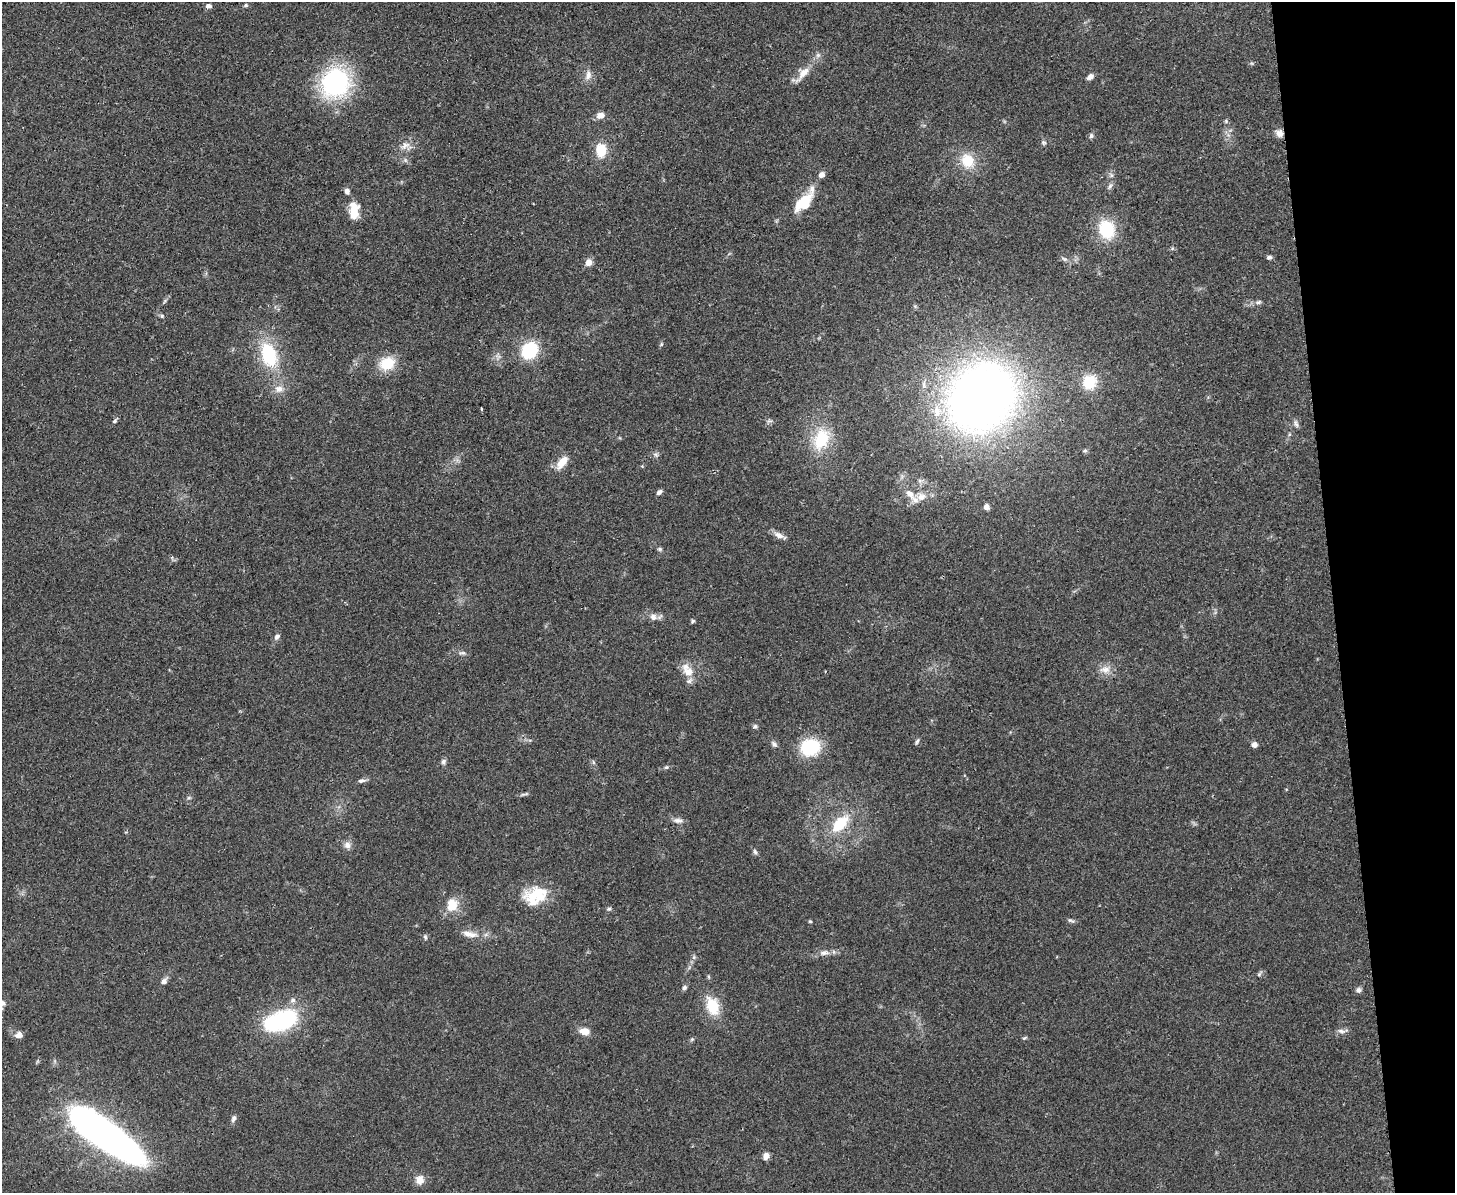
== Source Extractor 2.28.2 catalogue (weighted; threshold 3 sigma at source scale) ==
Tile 9 of 3 x 4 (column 3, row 3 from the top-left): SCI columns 3165-4617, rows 1249-2439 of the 4766 x 4878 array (HDU 1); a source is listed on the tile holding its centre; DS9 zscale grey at full resolution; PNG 1457 x 1195 px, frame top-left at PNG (2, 2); no overlay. Shown black and unused: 8% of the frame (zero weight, under 2 of 3 exposures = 3% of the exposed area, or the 3 px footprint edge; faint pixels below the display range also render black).
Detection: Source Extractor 2.28.2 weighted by HDU 2 'WHT'; one run over the whole footprint, this tile lists its part. Background 0.0672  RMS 0.0079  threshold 0.0354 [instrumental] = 3 sigma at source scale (4.5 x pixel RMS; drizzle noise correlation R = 1.50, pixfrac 1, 0.05/0.05 arcsec/px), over >= 5 px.
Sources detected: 99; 1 inside a brighter object's white glare — not listed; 6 inside a brighter listed object's ellipse — not listed separately; the other 92 listed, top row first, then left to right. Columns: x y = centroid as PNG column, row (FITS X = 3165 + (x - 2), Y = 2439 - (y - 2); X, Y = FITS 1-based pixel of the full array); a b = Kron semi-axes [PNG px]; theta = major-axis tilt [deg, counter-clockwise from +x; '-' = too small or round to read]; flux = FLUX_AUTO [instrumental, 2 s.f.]
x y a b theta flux
246 5 6 4 2 1.2
209 6 6 5 - 2.7
803 73 26 10 50 11
588 75 14 8 76 4.6
1090 77 7 5 37 3.7
335 83 32 29 51 99
600 115 9 7 10 5.2
1226 121 5 5 - 1.1
1279 133 10 9 - 4.2
1091 136 7 6 - 1.8
1043 143 7 6 - 1.6
405 145 14 8 31 5.5
601 150 13 10 -90 18
967 161 19 16 -56 18
821 175 6 6 - 4.4
1111 175 7 4 -72 1.5
1110 186 9 4 54 1.9
347 191 8 6 -76 2.9
803 203 26 13 45 22
354 209 18 12 -77 13
1107 229 22 17 -72 32
1269 257 6 5 - 1.8
1064 259 7 4 -44 1.5
588 262 8 7 - 5.3
1258 302 8 5 27 1.7
162 316 5 5 - 1.2
661 344 6 4 60 1
529 350 16 14 47 39
269 355 29 17 -73 44
387 363 18 14 25 20
1089 382 15 13 68 21
279 389 11 9 5 5.7
982 398 51 42 48 800
481 409 3 3 - 3.3
115 421 8 4 48 1.5
769 421 9 3 -5 1.4
1296 424 10 5 -64 2.1
821 439 29 18 70 31
1085 451 7 4 8 1.2
656 454 8 3 -19 1.4
562 462 16 8 51 11
659 492 7 5 40 2.2
910 494 15 8 -48 6.6
921 497 11 10 - 6
986 507 6 5 - 3.7
779 535 14 7 -26 4.8
660 549 7 5 -20 1.4
653 617 10 9 - 4.3
693 621 6 5 - 1.1
277 637 9 6 50 2.6
462 653 9 5 -1 1.9
1105 669 16 9 1 6.2
688 672 18 13 -40 11
755 726 6 5 - 1.6
917 741 8 4 62 1.4
774 744 8 6 -47 2.1
1254 745 6 6 - 2.9
810 747 18 15 13 44
443 761 7 6 - 2
593 762 6 4 -72 1.1
666 767 6 5 - 1.1
361 781 10 5 8 2.3
524 794 13 3 13 1.5
678 820 13 6 -3 3.4
840 824 25 14 47 25
347 845 10 9 - 3.8
755 852 7 5 -72 1.7
533 897 26 23 -13 24
452 905 18 13 71 14
609 909 6 5 - 1.3
810 921 5 3 - 0.77
1071 921 10 4 -26 1.7
470 934 23 8 -10 7.6
425 937 7 4 -81 1.3
824 953 14 7 8 4.2
694 957 7 4 72 1.5
1259 974 7 4 46 1.3
164 981 9 6 54 3.1
684 988 7 5 45 1.8
1358 990 7 7 - 2.1
3 1003 8 6 -76 2.1
712 1006 18 12 -70 24
281 1021 36 18 20 82
584 1031 11 7 -5 7.3
1341 1031 11 6 -10 2.7
19 1035 8 7 - 5
1024 1038 6 4 41 0.99
692 1039 6 5 - 1.1
233 1118 9 6 68 2.3
107 1136 66 16 -35 670
766 1156 7 6 - 5.3
420 1180 12 10 87 5.9
Isophote crosses this tile's border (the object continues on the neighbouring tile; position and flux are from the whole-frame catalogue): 1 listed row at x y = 3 1003